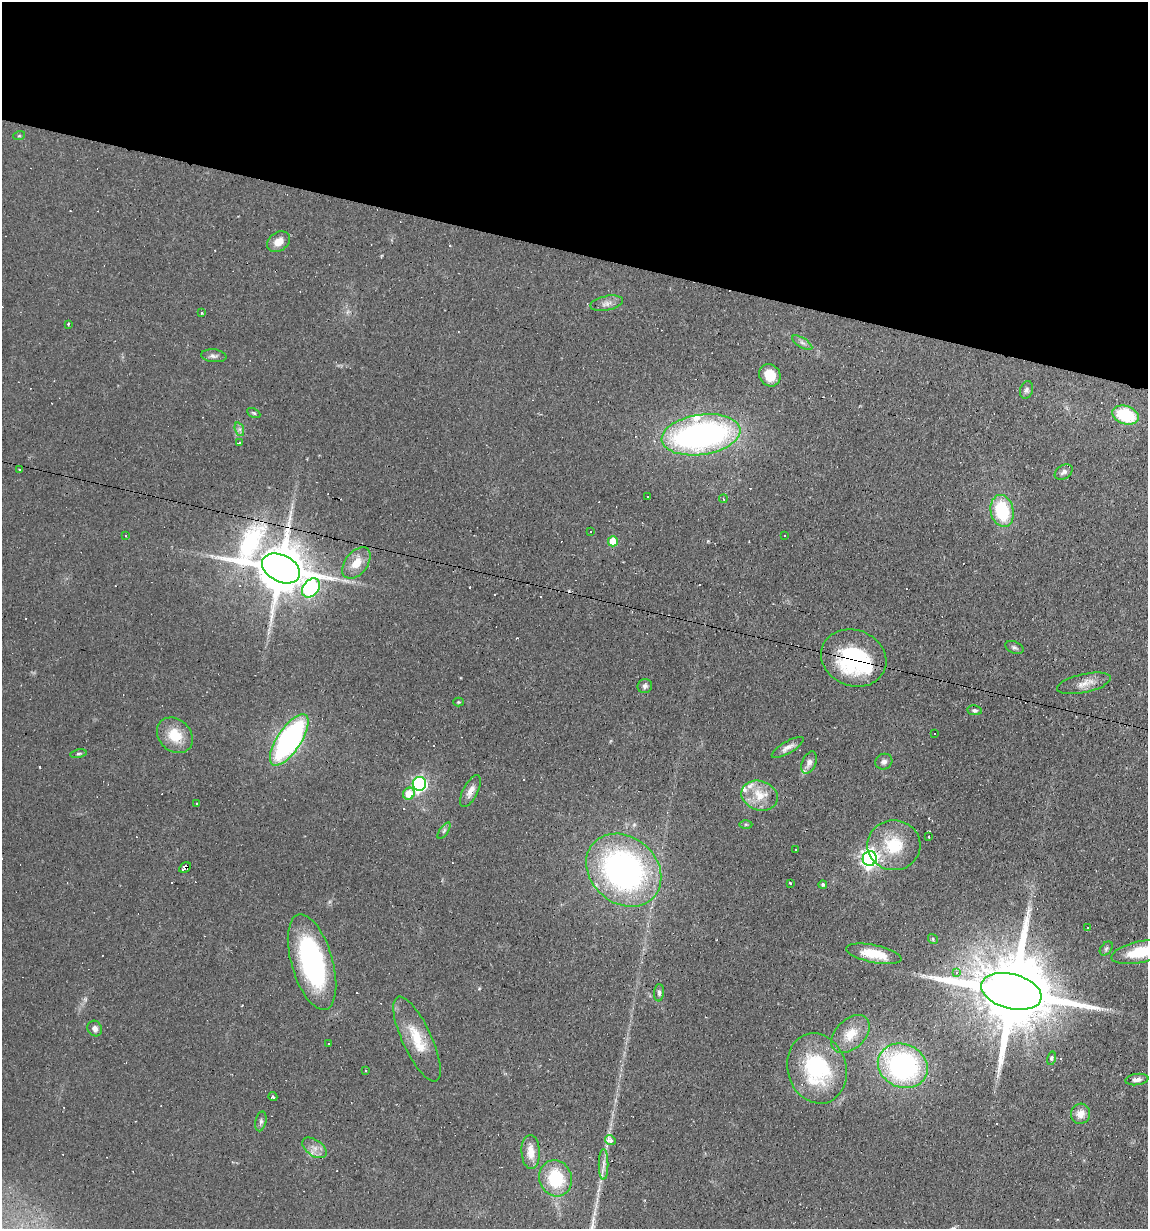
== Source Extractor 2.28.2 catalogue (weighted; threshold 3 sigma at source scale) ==
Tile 2 of 4 x 4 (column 2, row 1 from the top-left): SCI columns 1262-2407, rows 3683-4909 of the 4932 x 4909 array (HDU 1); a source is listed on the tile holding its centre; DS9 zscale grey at full resolution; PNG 1150 x 1231 px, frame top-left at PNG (2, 2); each listed source drawn as its Kron ellipse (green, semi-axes under 4 px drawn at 4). Shown black and unused: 21% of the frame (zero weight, under 2 of 3 exposures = <1% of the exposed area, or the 3 px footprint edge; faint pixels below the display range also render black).
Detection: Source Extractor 2.28.2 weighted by HDU 2 'WHT'; one run over the whole footprint, this tile lists its part. Background 0.0966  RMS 0.0058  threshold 0.0259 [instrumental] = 3 sigma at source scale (4.5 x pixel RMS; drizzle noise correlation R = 1.50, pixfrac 1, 0.05/0.05 arcsec/px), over >= 5 px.
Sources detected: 115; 1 too faint to see at this stretch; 29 cosmic-ray / hot-pixel residue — neither listed nor drawn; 5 inside a brighter listed object's ellipse — not listed separately; the other 80 listed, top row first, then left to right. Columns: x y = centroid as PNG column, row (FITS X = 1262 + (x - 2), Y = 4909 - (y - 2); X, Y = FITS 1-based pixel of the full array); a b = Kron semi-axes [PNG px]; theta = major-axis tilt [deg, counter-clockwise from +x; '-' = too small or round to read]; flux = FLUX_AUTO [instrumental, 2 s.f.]
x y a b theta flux
19 136 6 3 18 0.69
278 242 12 9 34 6.7
607 303 16 7 12 3.4
202 313 3 3 - 10
68 324 4 3 - 0.81
802 343 11 4 -32 2
214 356 13 6 -7 2.2
770 375 11 10 - 12
1026 390 9 6 71 1.8
254 413 7 4 -27 0.9
1126 415 13 9 -19 31
239 429 7 4 -72 1.4
701 435 39 20 8 200
240 443 3 3 - 3.9
19 470 3 3 - 1.1
1064 472 10 6 34 2.2
647 496 3 3 - 5.7
723 499 4 2 - 0.72
1002 511 16 11 -78 36
591 531 3 2 - 0.7
126 536 3 2 - 0.38
784 536 2 2 - 0.48
613 541 5 5 - 14
356 563 18 11 52 9.2
281 568 20 13 -27 3600
311 588 10 8 51 110
1014 648 9 6 -25 1.4
854 658 33 28 -21 61
1084 683 27 9 12 6.3
645 686 7 7 - 1.8
458 702 5 4 - 0.68
975 710 7 5 -8 1.3
934 733 3 3 - 1.2
175 735 20 15 -43 15
289 740 30 12 56 140
788 747 18 6 30 3.4
79 754 8 4 10 1.1
884 762 8 7 - 2.3
809 763 12 6 67 2.9
419 784 7 6 - 140
470 791 17 7 63 4.4
409 794 6 5 - 10
759 796 18 14 -20 11
197 804 3 3 - 1.2
746 824 6 4 0 0.92
444 831 9 3 56 1.1
929 837 3 2 - 0.41
894 845 26 25 - 25
796 850 2 2 - 0.48
870 859 7 7 - 260
185 867 6 4 29 4.2
624 870 40 33 -41 180
790 883 3 3 - 4.1
823 885 4 4 - 1.1
1088 927 3 3 - 4.1
933 939 5 4 - 0.75
1106 948 8 5 50 1.1
1140 952 29 10 12 20
874 954 28 9 -12 14
312 962 49 20 -74 100
956 973 3 3 - 21
1011 991 31 17 -15 10000
659 993 8 5 86 1.6
95 1029 8 7 - 2.5
850 1034 23 14 44 13
417 1039 46 14 -65 20
329 1043 3 3 - 5.3
1051 1058 7 3 79 1
903 1066 25 21 -25 110
817 1068 36 29 -73 59
366 1071 3 2 - 0.53
1137 1080 11 5 8 2.8
273 1097 4 3 - 0.91
1081 1114 10 9 - 5.8
261 1121 10 5 77 1.5
610 1140 5 4 - 3.6
314 1148 14 8 -35 4.4
531 1152 17 9 -87 8.2
603 1164 15 5 90 3.3
556 1178 18 16 -70 29
Overlapping masked pixels (flux is a lower limit): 4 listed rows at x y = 281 568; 854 658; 185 867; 1011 991
Isophote crosses this tile's border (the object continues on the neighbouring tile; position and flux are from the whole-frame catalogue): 1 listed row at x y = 1140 952